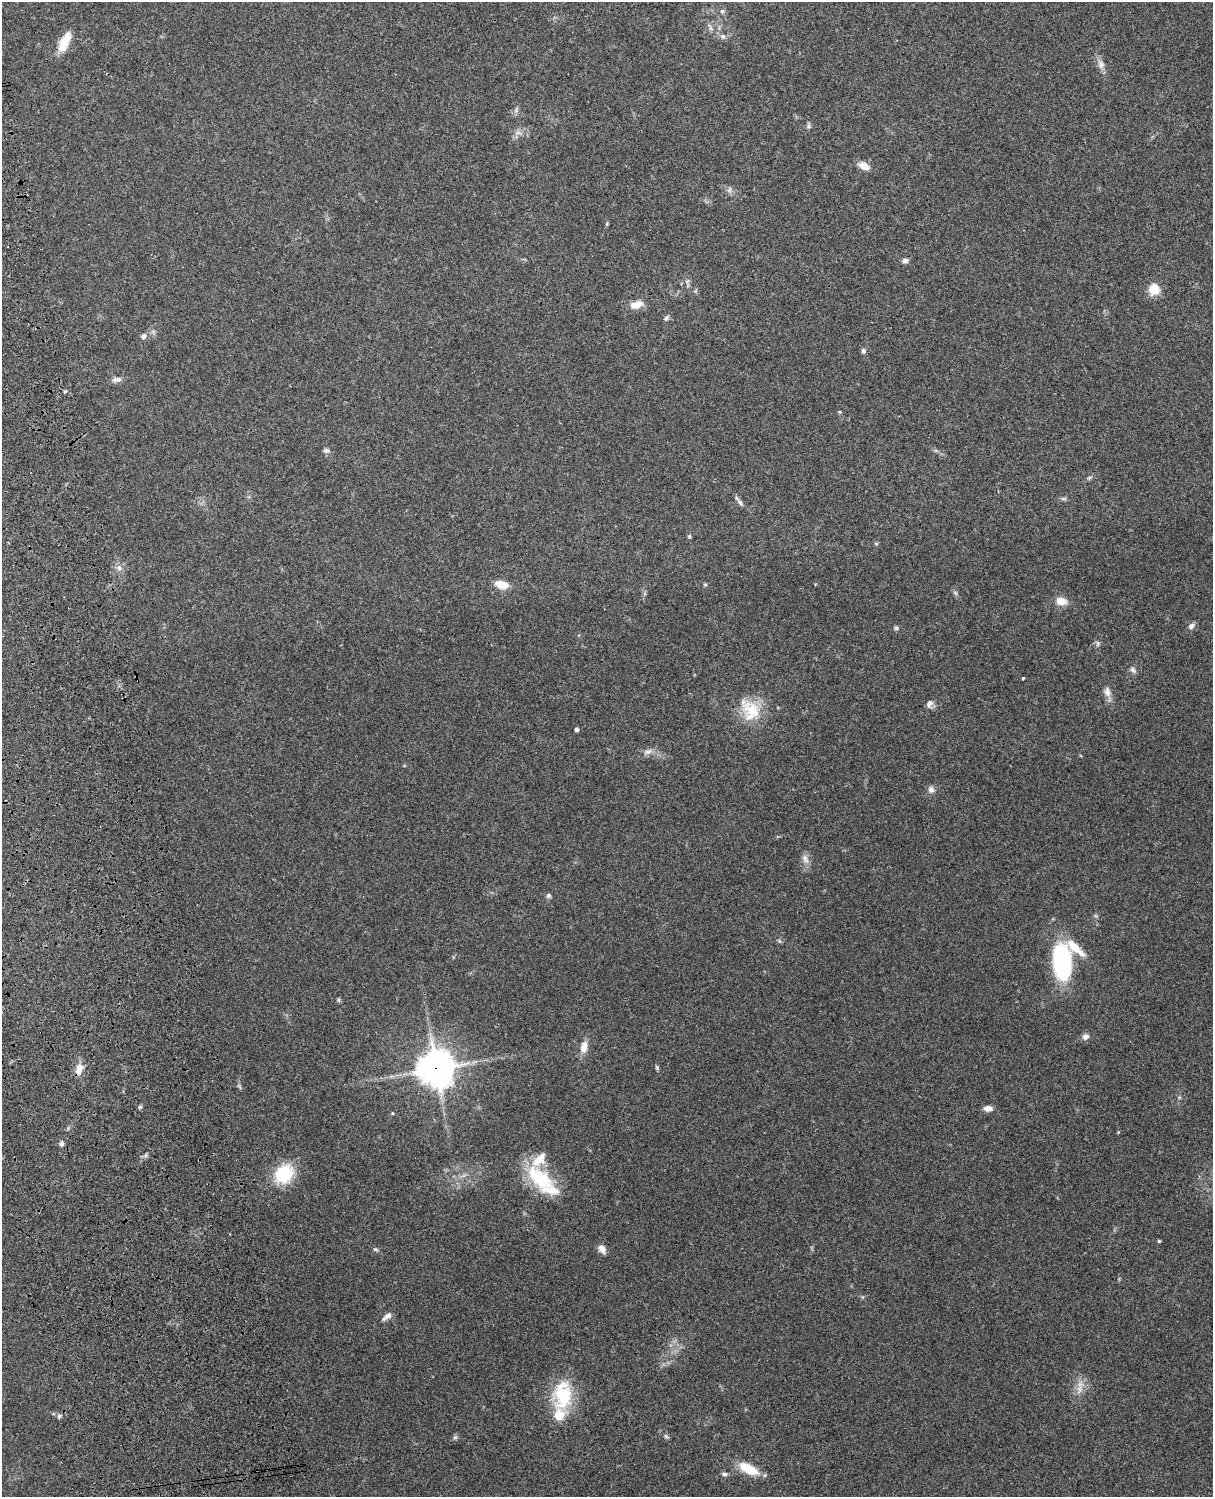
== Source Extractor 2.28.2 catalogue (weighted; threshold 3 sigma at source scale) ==
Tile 7 of 4 x 3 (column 3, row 2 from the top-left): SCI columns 2543-3753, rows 1659-3153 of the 5085 x 4925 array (HDU 1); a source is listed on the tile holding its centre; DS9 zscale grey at full resolution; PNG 1215 x 1499 px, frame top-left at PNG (2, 2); no overlay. Shown black and unused: <1% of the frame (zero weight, under 3 of 4 exposures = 6% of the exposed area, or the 3 px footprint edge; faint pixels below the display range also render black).
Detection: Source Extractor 2.28.2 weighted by HDU 2 'WHT'; one run over the whole footprint, this tile lists its part. Background 0.219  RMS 0.0084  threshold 0.0378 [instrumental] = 3 sigma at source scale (4.5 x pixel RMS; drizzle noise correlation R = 1.50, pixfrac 1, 0.05/0.05 arcsec/px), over >= 5 px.
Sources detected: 68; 4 inside a brighter listed object's ellipse — not listed separately; the other 64 listed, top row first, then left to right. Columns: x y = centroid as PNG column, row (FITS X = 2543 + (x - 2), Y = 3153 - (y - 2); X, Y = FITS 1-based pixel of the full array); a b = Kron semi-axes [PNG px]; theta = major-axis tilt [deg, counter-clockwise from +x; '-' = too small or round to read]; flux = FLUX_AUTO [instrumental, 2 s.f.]
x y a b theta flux
722 11 6 6 - 1.7
710 27 13 3 -66 2.2
723 36 8 6 -40 2.4
64 42 23 9 65 18
1101 64 13 9 -68 5
516 110 7 6 - 2
808 126 6 6 - 1.7
518 133 9 4 8 2.5
864 166 13 8 -26 7.8
729 190 7 4 89 1.9
905 261 8 6 6 2.7
1154 289 11 11 - 14
636 305 17 9 18 9.3
666 318 8 5 51 2
143 336 6 6 - 2.7
863 351 7 6 - 1.8
116 379 12 7 8 3.6
65 391 5 3 - 0.85
326 451 9 6 -15 2.2
1089 477 8 3 19 1.5
1063 499 9 4 0 1.7
740 503 11 6 -51 2.9
689 536 5 5 - 1.1
876 544 5 5 - 1.1
119 568 8 8 - 3.9
705 584 6 4 0 1.1
502 585 15 8 -14 12
1061 601 10 8 -6 10
1191 626 9 6 50 3
896 628 6 5 - 1.7
1098 643 8 6 -88 1.9
1133 670 10 6 -45 2.5
1023 678 3 3 - 0.89
1107 692 14 8 -76 5.4
929 704 11 7 70 3.7
751 710 29 22 -69 29
576 729 4 4 - 2.5
647 752 13 6 12 4.1
931 790 9 8 - 3.6
805 859 14 7 -65 4.9
548 896 6 6 - 1.9
1062 962 38 18 -86 96
338 1000 6 4 90 1.1
1085 1037 9 7 28 3.6
584 1047 15 8 81 8.2
657 1067 7 5 -70 1.3
436 1068 12 12 - 1600
79 1069 16 9 75 7.4
988 1108 9 6 0 5.4
392 1113 4 4 - 0.76
62 1144 6 5 - 2.5
284 1174 18 15 50 42
540 1178 43 20 -41 49
1159 1241 4 3 - 1.2
375 1249 7 4 -30 1.4
602 1249 10 7 -54 5.3
387 1316 15 6 37 4.1
1079 1389 15 6 84 6
563 1395 36 22 85 48
59 1416 6 5 - 2
666 1436 8 4 -44 1.5
455 1437 6 6 - 1.5
748 1469 24 10 -27 20
724 1474 8 5 -1 1.9
Overlapping masked pixels (flux is a lower limit): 2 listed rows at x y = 436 1068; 79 1069